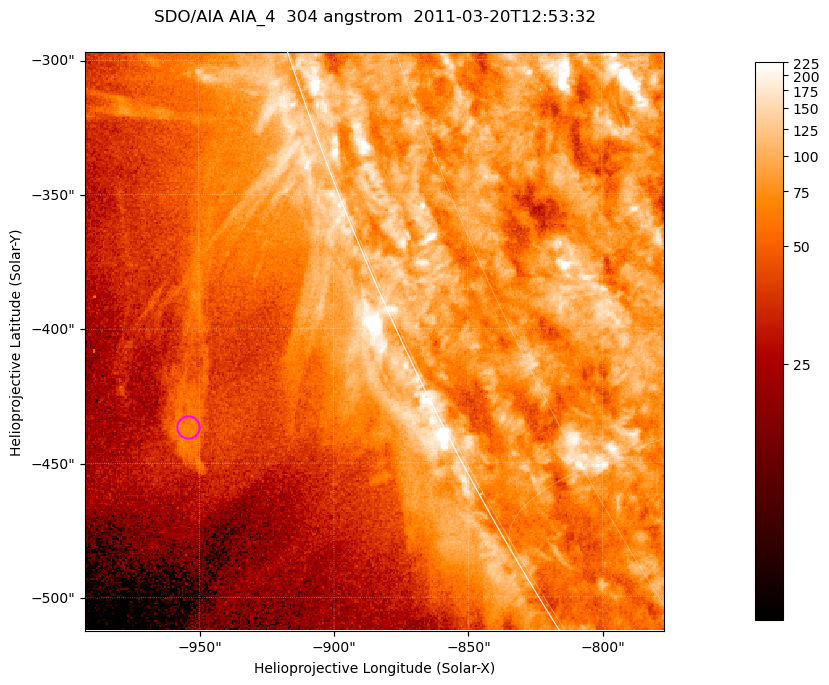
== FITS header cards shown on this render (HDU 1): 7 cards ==
TELESCOP= 'SDO/AIA '           / For AIA: SDO/AIA
INSTRUME= 'AIA_4   '           / For AIA: AIA_ATA1, AIA_ATA2, AIA_ATA3 or AIA_AT
WAVELNTH=                  304 / [angstrom] Wavelength
WAVEUNIT= 'angstrom'           / Wavelength unit: angstrom
DATE-OBS= '2011-03-20T12:53:32.127' / [ISO] Date when observation started; ISO 8
CTYPE1  = 'HPLN-TAN'           / CTYPE1; Typically HPLN
CTYPE2  = 'HPLT-TAN'           / CTYPE2; Typically HPLT

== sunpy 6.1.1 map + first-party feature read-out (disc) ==
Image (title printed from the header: SDO/AIA AIA_4  304 angstrom  2011-03-20T12:53:32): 359 x 359 px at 0.6 arcsec/px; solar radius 964 arcsec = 1606 px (partial field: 0.7% of the solar disc is inside the frame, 44% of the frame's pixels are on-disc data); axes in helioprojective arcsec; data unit not stated in the header (colour bar unlabelled)
Orientation: roll -0.132 deg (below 1 deg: not rotated)
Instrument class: DISC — disc imager (sunpy class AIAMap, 304 A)
Bright regions (active regions / flare kernels): reference = the on-disc median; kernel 3 px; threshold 5 sigma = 129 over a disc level ~79.8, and >= 1.15x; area >= 128 px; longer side >= 4 px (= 2.4 arcsec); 0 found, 0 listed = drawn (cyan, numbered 1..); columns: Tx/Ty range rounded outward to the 2 arcsec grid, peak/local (2 s.f.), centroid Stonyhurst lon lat
Off-limb structures (1.02-1.3 R_sun): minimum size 64 px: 7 found; the strongest spans PA ~115 deg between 1.08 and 1.1 R_sun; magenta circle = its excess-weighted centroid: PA ~115 deg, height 1.09 R_sun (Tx ~-954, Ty ~-436 arcsec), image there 2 x the reference